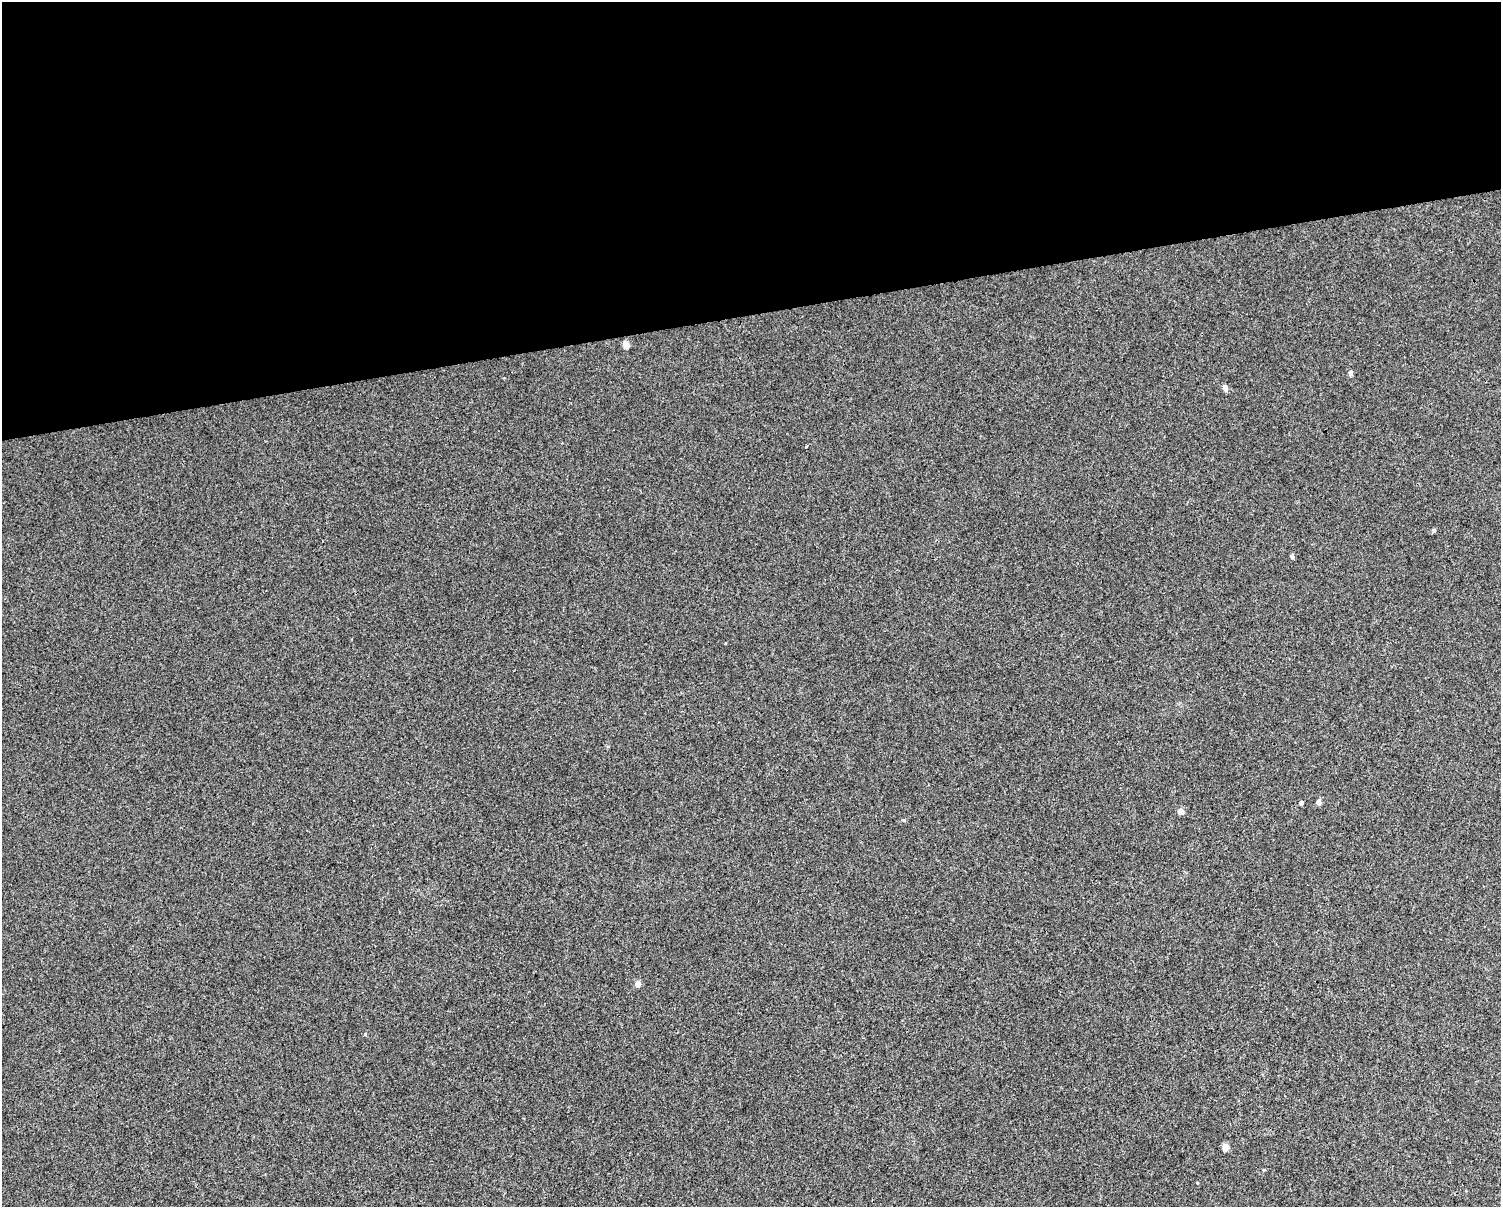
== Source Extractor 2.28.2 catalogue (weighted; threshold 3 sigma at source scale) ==
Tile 2 of 3 x 4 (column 2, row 1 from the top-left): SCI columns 1524-3022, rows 3615-4819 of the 4589 x 4819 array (HDU 1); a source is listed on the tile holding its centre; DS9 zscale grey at full resolution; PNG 1503 x 1209 px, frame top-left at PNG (2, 2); no overlay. Shown black and unused: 26% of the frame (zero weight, under 3 of 4 exposures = <1% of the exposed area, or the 3 px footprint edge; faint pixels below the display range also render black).
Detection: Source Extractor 2.28.2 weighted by HDU 2 'WHT'; one run over the whole footprint, this tile lists its part. Background 0.00531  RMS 0.0044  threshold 0.0198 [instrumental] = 3 sigma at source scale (4.5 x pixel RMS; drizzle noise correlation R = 1.50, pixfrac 1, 0.0396/0.0396 arcsec/px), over >= 5 px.
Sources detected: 12; all 12 listed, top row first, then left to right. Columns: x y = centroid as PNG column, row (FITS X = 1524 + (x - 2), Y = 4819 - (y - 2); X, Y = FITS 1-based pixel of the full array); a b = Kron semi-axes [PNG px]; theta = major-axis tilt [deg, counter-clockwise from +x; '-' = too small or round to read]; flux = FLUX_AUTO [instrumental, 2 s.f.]
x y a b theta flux
626 344 5 4 - 5.7
1350 373 5 4 - 1.4
1225 388 5 4 - 2.7
806 446 3 2 - 0.53
1434 530 5 4 - 0.72
1292 556 4 4 - 1.3
1318 802 5 4 - 2.2
1301 803 4 4 - 0.99
1181 811 5 5 - 3.4
638 984 7 6 - 1.6
365 1034 4 4 - 0.38
1225 1147 5 4 - 5.2
Unlisted compact peaks at least as high as the median listed source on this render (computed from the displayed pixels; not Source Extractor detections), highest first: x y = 904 820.